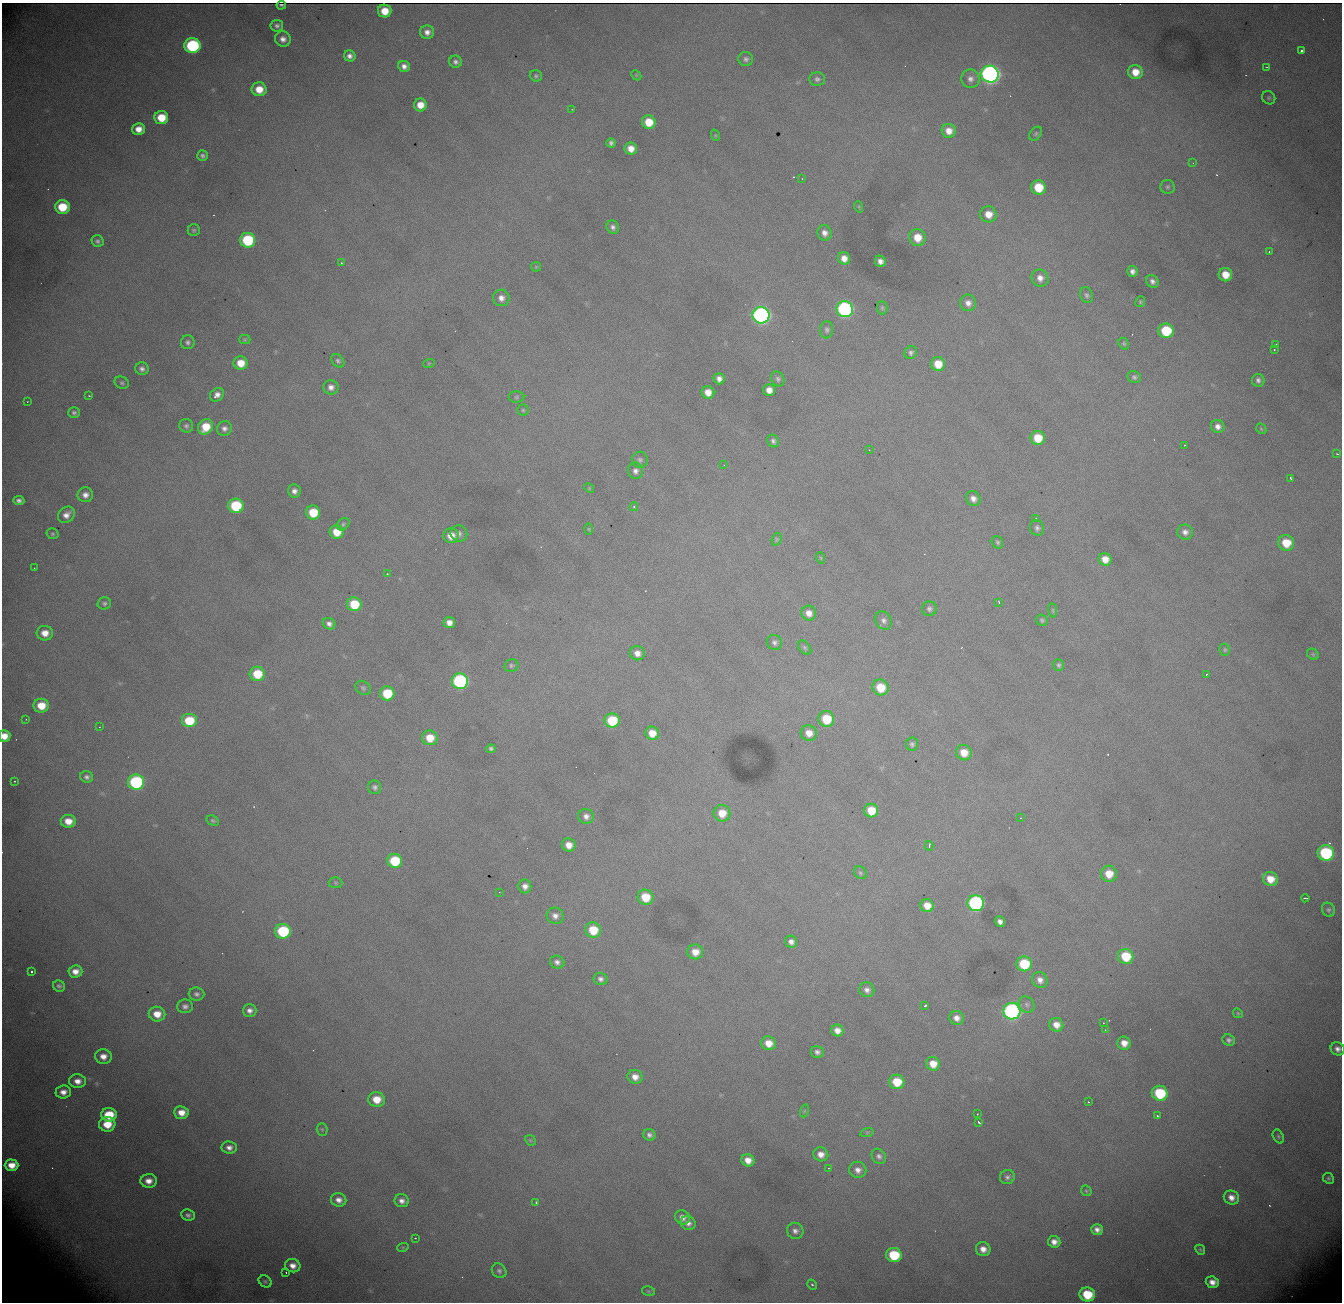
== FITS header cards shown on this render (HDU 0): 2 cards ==
NAXIS1  = 1340
NAXIS2  = 1300

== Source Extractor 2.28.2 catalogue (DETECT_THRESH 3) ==
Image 1340 x 1300 px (HDU 0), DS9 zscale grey, 1 PNG px = 1 image px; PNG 1344 x 1304 px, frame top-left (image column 1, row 1300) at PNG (2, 3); each listed source drawn as its Kron ellipse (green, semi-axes under 4 px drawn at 4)
Background 2170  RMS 25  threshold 75.4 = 3 sigma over >= 5 px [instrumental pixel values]
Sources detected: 276; all 276 listed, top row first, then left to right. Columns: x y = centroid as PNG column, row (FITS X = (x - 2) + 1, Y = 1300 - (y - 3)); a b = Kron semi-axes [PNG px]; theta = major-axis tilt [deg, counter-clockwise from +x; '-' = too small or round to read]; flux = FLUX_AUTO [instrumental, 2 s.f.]
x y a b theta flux
281 5 5 2 - 2.7e+03
385 11 7 6 - 3.1e+04
277 26 6 6 - 5.2e+03
427 32 7 7 - 1.0e+04
283 39 8 7 - 1.0e+04
192 46 8 7 - 2.4e+05
1301 51 4 3 - 8.4e+03
350 56 6 5 - 7.7e+03
746 59 7 7 - 5.2e+03
455 62 6 6 - 5.7e+03
404 66 6 5 - 8.3e+03
1266 67 2 2 - 9.8e+02
1135 72 7 7 - 2.5e+04
990 74 8 8 - 1.0e+06
636 75 6 4 -45 2.2e+03
536 76 6 5 - 3.5e+03
817 79 7 6 - 5.4e+03
970 79 9 9 - 9.8e+03
259 89 7 7 - 2.9e+04
1269 98 7 6 - 3.6e+03
420 105 6 6 - 2.3e+04
572 109 3 2 - 1.3e+03
161 118 7 6 - 4.4e+04
649 122 7 6 - 3.9e+04
138 129 6 6 - 1.7e+04
949 131 7 7 - 1.7e+04
1036 134 8 5 52 3.0e+03
715 135 6 3 -72 1.8e+03
611 143 4 4 - 4.7e+03
631 148 6 6 - 1.7e+04
202 156 5 5 - 4.8e+03
1193 163 3 2 - 1.1e+03
802 179 2 2 - 1.4e+03
1038 187 7 7 - 5.3e+04
1167 187 7 7 - 3.6e+03
62 207 7 7 - 5.9e+04
859 207 6 3 -72 1.7e+03
988 214 8 8 - 2.2e+04
613 227 7 6 - 6.0e+03
194 230 6 6 - 3.1e+03
825 233 8 7 - 9.6e+03
917 237 8 8 - 3.2e+04
248 240 7 7 - 1.3e+05
97 241 6 5 - 4.4e+03
1269 252 3 3 - 1.7e+03
844 258 6 6 - 1.4e+04
880 261 6 5 - 9.2e+03
341 263 3 3 - 1.3e+03
536 267 5 5 - 1.9e+03
1132 271 5 5 - 7.3e+03
1225 275 7 6 - 2.6e+04
1040 278 9 8 - 1.2e+04
1152 281 7 5 -48 6.8e+03
1086 295 8 6 -67 4.4e+03
501 298 8 8 - 1.0e+04
1140 302 6 4 63 2.7e+03
968 303 8 8 - 1.1e+04
882 308 6 5 - 3.0e+03
845 309 8 8 - 4.1e+05
761 315 8 8 - 7.2e+05
827 330 8 6 89 4.9e+03
1166 331 7 7 - 8.7e+04
245 340 6 4 0 2.4e+03
188 342 7 6 - 5.1e+03
1124 344 6 5 - 2.7e+03
1276 344 3 2 - 1.7e+03
1274 349 3 2 - 2.0e+03
911 353 6 6 - 4.8e+03
338 361 7 5 -49 4.0e+03
241 363 7 6 - 3.0e+04
429 363 6 3 19 1.9e+03
938 364 7 6 - 3.3e+04
142 369 7 6 - 6.4e+03
1134 377 7 6 - 4.1e+03
719 379 5 5 - 8.4e+03
778 379 8 6 -61 4.5e+03
1258 380 6 6 - 6.1e+03
122 383 7 6 - 3.6e+03
331 387 7 7 - 9.0e+03
769 390 6 5 - 1.4e+04
708 392 6 6 - 1.8e+04
217 395 8 6 39 9.5e+03
89 396 2 2 - 1.3e+03
516 397 8 6 0 3.2e+03
27 402 3 2 - 1.6e+03
523 410 5 5 - 2.9e+03
74 413 6 5 - 4.1e+03
186 426 7 7 - 4.4e+03
1218 426 7 6 - 9.4e+03
206 427 8 7 - 3.9e+04
224 428 7 7 - 7.1e+03
1261 429 6 4 -45 2.2e+03
1038 438 7 7 - 4.0e+04
773 441 6 5 - 4.9e+03
1185 445 2 2 - 9.1e+02
869 450 2 2 - 1.1e+03
1337 454 3 3 - 1.4e+03
640 460 8 8 - 5.2e+03
724 465 2 2 - 9.6e+02
635 471 8 7 - 7.4e+03
1291 478 3 2 - 1.8e+03
589 488 5 4 - 1.7e+03
294 491 6 6 - 7.9e+03
85 495 8 7 - 1.0e+04
973 499 8 6 -52 1.0e+04
19 500 5 4 - 5.9e+03
236 506 7 7 - 1.1e+05
634 507 4 4 - 2.5e+03
313 513 7 7 - 5.5e+04
66 515 9 7 41 1.2e+04
1036 519 3 3 - 4.2e+03
343 524 7 5 45 3.3e+03
1037 528 8 7 - 5.4e+03
589 529 5 3 - 1.7e+03
337 532 7 6 - 3.2e+04
1185 532 8 7 - 9.0e+03
52 534 6 5 - 2.9e+03
459 534 8 8 - 7.2e+03
451 536 7 7 - 2.1e+04
777 539 6 4 73 2.6e+03
997 542 6 5 - 3.5e+03
1286 543 8 7 - 4.3e+04
821 558 6 3 -71 1.8e+03
1105 559 6 6 - 2.0e+04
34 568 2 2 - 1.0e+03
387 574 3 2 - 8.5e+02
999 602 3 2 - 1.8e+03
104 603 7 6 - 4.1e+03
354 604 7 7 - 6.4e+04
929 609 7 7 - 5.3e+03
1053 610 7 3 -82 2.1e+03
809 613 7 7 - 1.4e+04
884 620 9 7 -60 7.5e+03
1042 620 6 5 - 3.3e+03
449 623 6 5 - 1.2e+04
329 624 6 5 - 7.0e+03
45 633 8 7 - 1.9e+04
774 642 8 7 - 5.6e+03
805 647 8 5 -50 3.6e+03
1225 650 6 5 - 2.9e+03
637 653 7 7 - 1.2e+04
1313 654 6 5 - 2.4e+03
511 665 7 6 - 3.5e+03
1059 665 6 5 - 3.4e+03
257 674 7 7 - 5.5e+04
1206 674 3 3 - 5.9e+03
460 681 8 8 - 3.3e+05
881 687 8 8 - 4.3e+04
363 688 8 6 -38 4.0e+03
387 693 7 7 - 6.8e+04
41 706 8 7 - 3.6e+04
26 719 3 2 - 1.7e+03
826 719 8 8 - 5.8e+04
612 720 7 7 - 7.6e+04
189 721 8 7 - 6.2e+04
99 727 2 2 - 9.9e+02
652 733 7 6 - 2.7e+04
809 733 8 7 - 1.9e+04
4 736 6 6 - 2.0e+04
430 738 8 7 - 3.4e+04
912 744 6 6 - 4.3e+03
491 749 4 4 - 4.2e+03
964 753 8 7 - 2.7e+04
87 777 6 5 - 5.4e+03
15 781 3 2 - 1.4e+03
136 782 8 7 - 2.4e+05
375 787 7 6 - 5.0e+03
871 811 7 7 - 4.1e+04
722 813 8 8 - 3.0e+04
586 816 8 7 - 9.1e+03
1020 818 3 2 - 2.8e+03
68 821 7 6 - 2.3e+04
213 821 6 4 -30 2.9e+03
569 845 7 6 - 1.7e+04
929 846 5 2 - 5.6e+03
1326 853 8 7 - 1.7e+05
395 861 7 7 - 8.5e+04
860 873 7 5 -44 3.4e+03
1109 874 8 8 - 2.9e+04
1270 879 8 7 - 2.7e+04
335 883 7 5 -1 2.9e+03
525 886 7 6 - 9.7e+03
499 892 2 2 - 1.3e+03
645 897 8 7 - 4.5e+04
1305 898 4 2 - 2.0e+03
976 903 8 8 - 4.1e+05
927 906 6 6 - 2.2e+04
1328 910 7 6 - 4.1e+03
555 916 8 8 - 9.1e+03
1000 922 5 5 - 7.6e+03
593 930 8 7 - 5.0e+04
283 931 8 7 - 1.4e+05
791 942 6 6 - 8.3e+03
695 952 8 7 - 2.1e+04
1126 956 8 7 - 6.4e+04
557 962 7 6 - 6.4e+03
1024 964 7 7 - 8.3e+04
31 971 3 3 - 2.5e+03
75 972 7 6 - 1.4e+04
600 979 7 6 - 6.5e+03
1040 980 8 7 - 1.0e+04
59 986 6 5 - 4.3e+03
867 990 7 7 - 8.0e+03
197 994 8 6 -5 5.7e+03
925 1005 3 3 - 4.6e+03
1027 1005 8 7 - 5.3e+03
185 1006 8 7 - 6.6e+03
250 1010 7 6 - 8.1e+03
1012 1011 8 8 - 6.0e+05
1238 1013 5 4 - 2.2e+03
157 1014 8 7 - 2.4e+04
957 1018 7 6 - 1.1e+04
1103 1023 2 2 - 9.6e+02
1056 1025 7 6 - 1.6e+04
837 1030 6 6 - 1.4e+04
1105 1030 2 2 - 1.0e+03
1229 1040 6 5 - 4.8e+03
769 1043 7 6 - 2.3e+04
1124 1043 7 6 - 1.7e+04
1338 1049 7 6 - 8.4e+03
817 1052 6 5 - 6.1e+03
103 1056 8 7 - 1.4e+04
933 1064 7 6 - 2.5e+04
635 1077 7 6 - 1.4e+04
78 1081 8 7 - 1.4e+04
897 1082 7 7 - 4.9e+04
63 1092 7 6 - 1.3e+04
1160 1093 8 7 - 1.0e+05
377 1099 8 7 - 3.1e+04
1089 1102 3 2 - 1.6e+03
804 1111 7 4 71 2.4e+03
181 1113 7 6 - 1.9e+04
977 1114 2 2 - 1.2e+03
109 1115 8 6 -3 5.9e+04
1157 1116 3 2 - 2.6e+03
979 1122 4 2 - 3.5e+03
107 1124 8 7 - 3.5e+04
322 1129 6 5 - 2.5e+03
867 1132 7 4 19 2.8e+03
649 1135 6 5 - 5.9e+03
1278 1136 7 5 -61 3.1e+03
530 1140 6 4 -42 2.4e+03
229 1148 7 6 - 8.8e+03
821 1154 7 7 - 1.4e+04
879 1156 8 6 -50 6.1e+03
748 1160 6 6 - 1.7e+04
12 1165 7 5 -1 2.1e+04
829 1168 3 2 - 2.8e+03
858 1170 8 8 - 1.1e+04
1007 1177 7 7 - 5.5e+03
1328 1178 6 5 - 3.2e+03
149 1181 8 7 - 1.5e+04
1086 1191 6 4 -45 2.4e+03
1231 1198 8 7 - 1.3e+04
339 1200 8 6 -20 1.0e+04
402 1201 7 6 - 8.8e+03
536 1203 3 2 - 1.4e+03
188 1215 7 5 -8 5.7e+03
682 1217 8 7 - 1.2e+04
688 1223 8 6 -29 8.1e+03
1097 1230 6 5 - 9.1e+03
795 1231 8 7 - 8.3e+03
415 1238 2 2 - 1.3e+03
1054 1242 6 6 - 1.2e+04
403 1247 6 3 18 1.8e+03
983 1249 7 7 - 1.4e+04
1200 1250 5 4 - 2.6e+03
894 1255 8 7 - 8.6e+04
293 1266 8 6 -15 1.3e+04
499 1271 8 6 -43 4.9e+03
286 1272 3 2 - 2.6e+03
265 1281 7 5 -38 3.1e+03
1212 1282 7 5 -18 1.3e+04
812 1285 5 4 - 2.4e+03
648 1291 6 4 -12 2.5e+03
1087 1294 8 7 - 6.6e+04
At the frame edge (FLAGS 8, measured only in part): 2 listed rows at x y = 4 736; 1338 1049